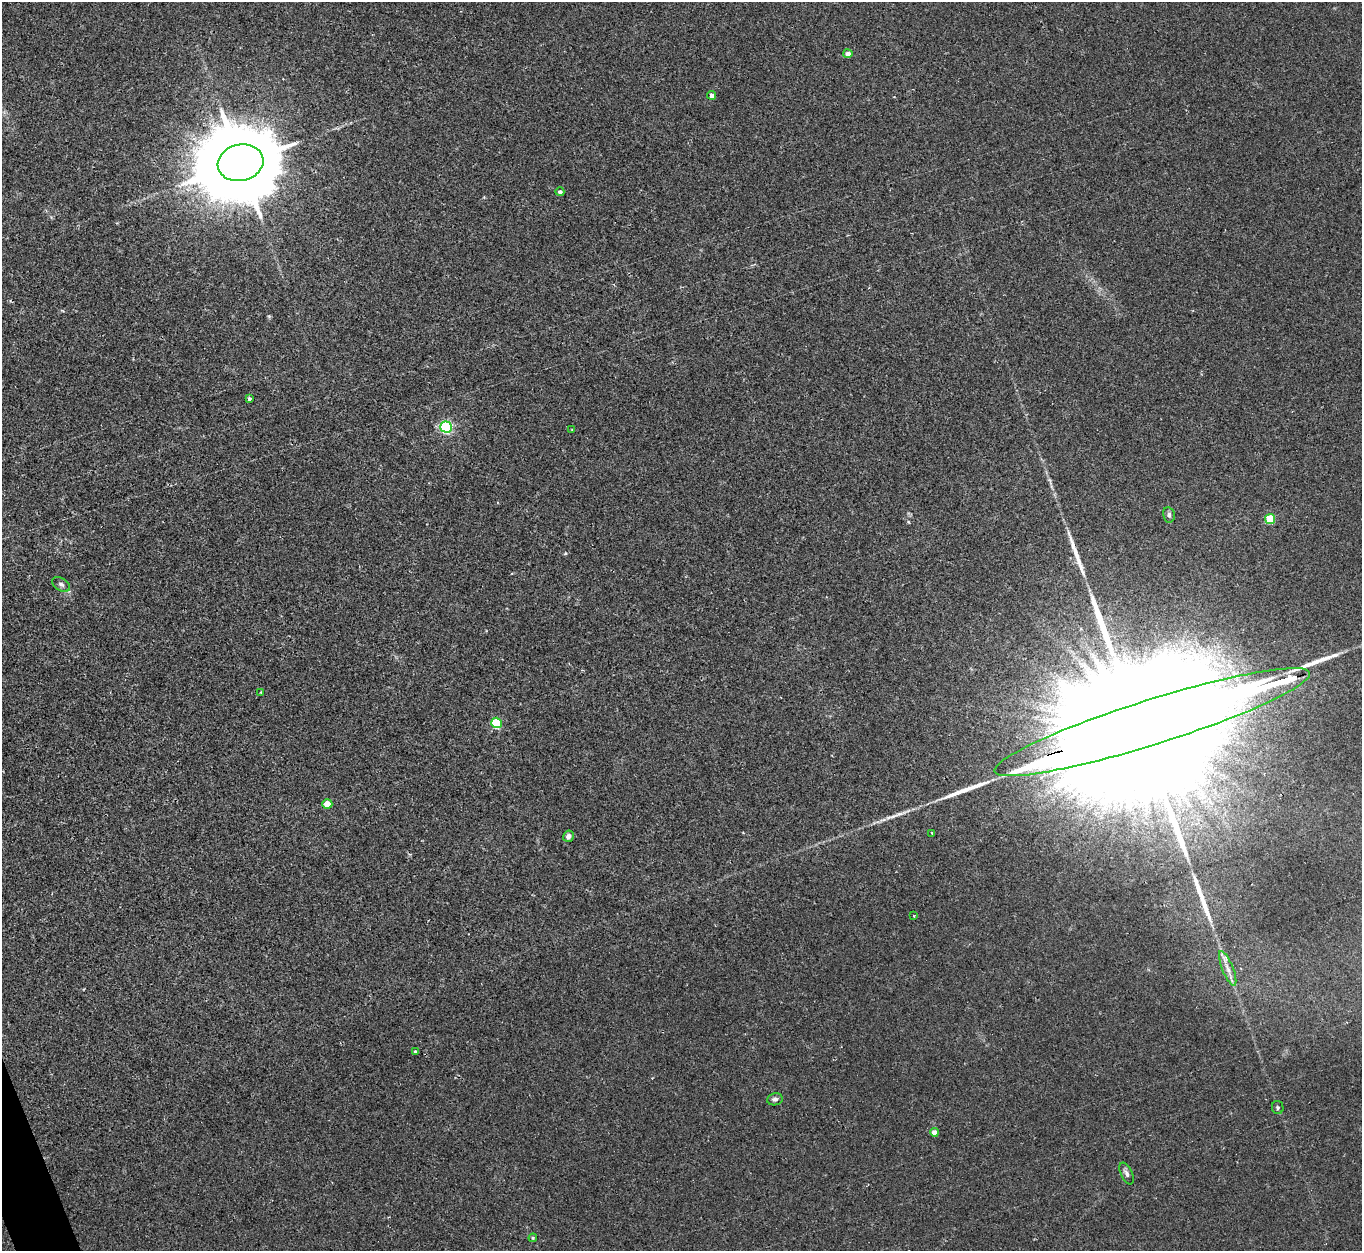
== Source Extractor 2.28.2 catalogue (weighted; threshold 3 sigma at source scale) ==
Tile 7 of 4 x 4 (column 3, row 2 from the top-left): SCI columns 2732-4091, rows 2683-3931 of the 5466 x 5490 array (HDU 1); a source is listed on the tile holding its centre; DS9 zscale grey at full resolution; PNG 1364 x 1253 px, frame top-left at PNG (2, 2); each listed source drawn as its Kron ellipse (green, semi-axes under 4 px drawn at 4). Shown black and unused: <1% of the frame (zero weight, under 2 of 3 exposures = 2% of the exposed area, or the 3 px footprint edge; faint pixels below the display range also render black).
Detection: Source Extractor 2.28.2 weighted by HDU 2 'WHT'; one run over the whole footprint, this tile lists its part. Background 0.0246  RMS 0.0064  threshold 0.0289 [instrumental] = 3 sigma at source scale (4.5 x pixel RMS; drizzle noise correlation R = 1.50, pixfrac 1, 0.05/0.05 arcsec/px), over >= 5 px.
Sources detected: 29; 4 long thin detections or spike segments (spike, bleed or trail) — neither listed nor drawn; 1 inside a brighter listed object's ellipse — not listed separately; the other 24 listed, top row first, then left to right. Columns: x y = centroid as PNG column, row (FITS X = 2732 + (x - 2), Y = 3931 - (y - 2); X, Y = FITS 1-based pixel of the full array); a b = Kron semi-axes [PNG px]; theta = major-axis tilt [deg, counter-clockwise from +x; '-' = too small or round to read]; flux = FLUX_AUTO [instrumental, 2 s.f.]
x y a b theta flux
848 54 4 4 - 4.2
712 95 4 4 - 2.2
241 163 23 18 13 11000
560 192 4 4 - 1.6
249 399 3 3 - 1.6
446 427 6 5 - 110
572 430 3 2 - 0.47
1169 515 7 6 - 1.7
1270 519 5 5 - 22
61 584 10 6 -32 1.9
261 692 3 2 - 0.58
1152 722 165 22 17 150000
496 723 5 5 - 42
327 804 5 4 - 12
932 833 3 2 - 0.73
568 836 6 5 - 2.6
914 916 4 2 - 0.51
1228 968 18 5 -68 4.7
415 1051 4 3 - 0.72
775 1099 8 6 8 1.9
1278 1108 6 5 - 1.1
934 1132 4 4 - 5.7
1127 1173 12 5 -63 2.2
533 1238 4 4 - 0.69
Overlapping masked pixels (flux is a lower limit): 1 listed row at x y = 1152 722
Isophote crosses this tile's border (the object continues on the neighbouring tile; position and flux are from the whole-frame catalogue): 1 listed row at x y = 1152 722